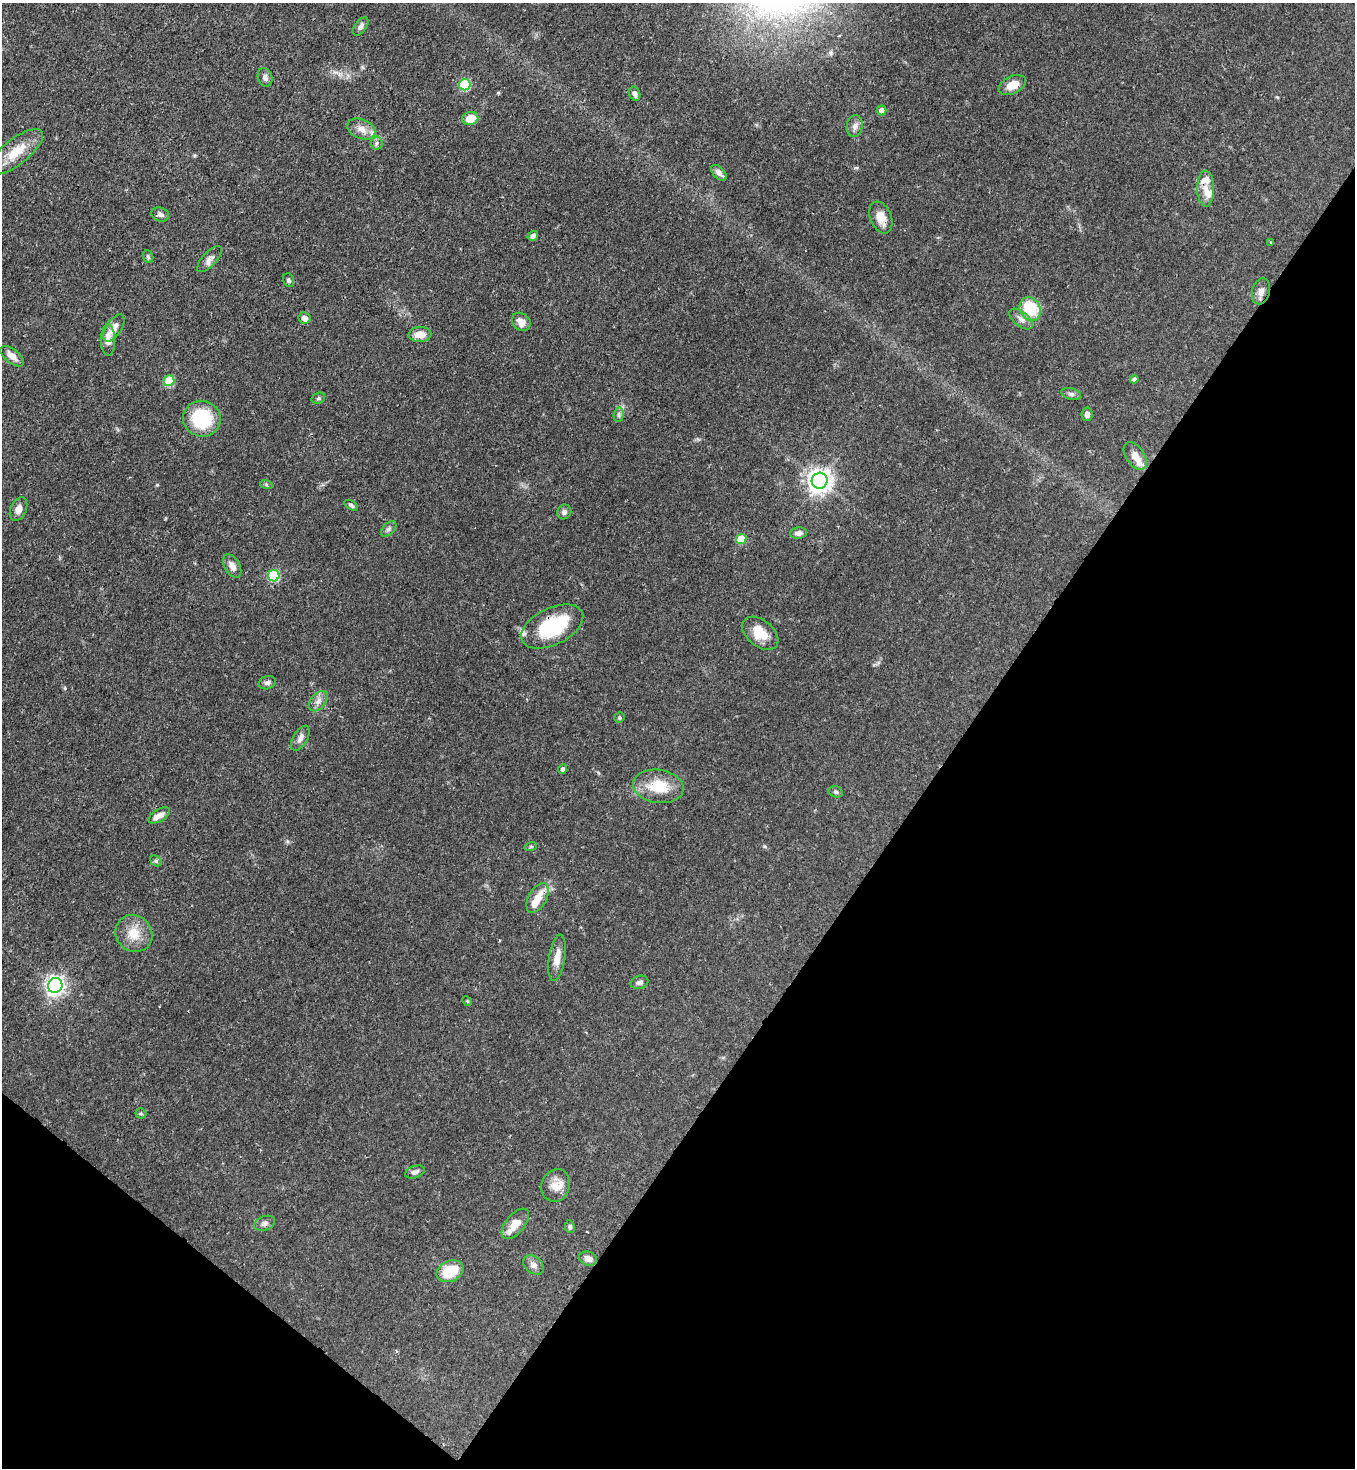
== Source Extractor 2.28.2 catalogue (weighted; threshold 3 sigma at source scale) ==
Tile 15 of 4 x 4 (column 3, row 4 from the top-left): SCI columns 2932-4284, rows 59-1524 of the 6003 x 5981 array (HDU 1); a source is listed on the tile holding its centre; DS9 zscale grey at full resolution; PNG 1357 x 1470 px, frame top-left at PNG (2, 3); each listed source drawn as its Kron ellipse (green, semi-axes under 4 px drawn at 4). Shown black and unused: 34% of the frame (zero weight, under 3 of 4 exposures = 7% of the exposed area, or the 3 px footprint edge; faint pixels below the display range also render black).
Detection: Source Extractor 2.28.2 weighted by HDU 2 'WHT'; one run over the whole footprint, this tile lists its part. Background 0.0602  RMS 0.0036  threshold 0.0162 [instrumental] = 3 sigma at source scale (4.5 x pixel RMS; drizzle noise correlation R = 1.50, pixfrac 1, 0.05/0.05 arcsec/px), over >= 5 px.
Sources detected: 82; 8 inside a brighter listed object's ellipse — not listed separately; the other 74 listed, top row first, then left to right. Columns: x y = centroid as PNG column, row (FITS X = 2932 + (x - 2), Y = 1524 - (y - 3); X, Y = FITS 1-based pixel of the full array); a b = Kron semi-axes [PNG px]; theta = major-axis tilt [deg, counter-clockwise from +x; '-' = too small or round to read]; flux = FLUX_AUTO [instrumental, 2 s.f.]
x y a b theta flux
361 26 10 6 52 1.3
265 77 9 7 -69 1.3
465 85 6 5 - 25
1012 85 14 8 26 4.8
635 94 7 5 -73 1.4
882 110 5 5 - 2
470 118 8 6 15 5.8
855 126 11 8 81 1.8
361 129 14 9 -23 3.1
377 143 6 6 - 0.88
16 152 33 13 39 8.7
719 173 9 5 -47 1.7
1206 189 18 8 -89 3.6
160 214 9 7 -18 1.5
881 217 16 10 -68 4.4
533 236 5 5 - 1.2
1271 242 3 3 - 0.38
148 257 6 5 - 0.61
209 259 16 7 47 2
289 280 7 5 -70 0.76
1261 291 13 8 73 2.3
1030 309 12 10 -66 17
305 318 6 5 - 1.5
1021 319 14 7 -39 2
521 322 10 8 -43 2.9
114 328 15 7 56 2.9
420 334 11 7 2 3.5
108 340 15 7 -90 3.7
12 356 14 7 -38 2.8
1134 379 4 4 - 0.94
169 381 5 5 - 16
1071 394 10 6 -15 1.1
318 398 7 5 21 0.62
1087 414 7 5 80 1.5
619 415 7 5 83 0.87
202 419 19 18 - 23
1135 456 15 9 -56 3.6
820 481 8 7 - 300
266 484 6 4 -20 0.47
351 505 7 4 -31 0.74
19 509 12 8 67 2.6
564 512 7 7 - 1.2
389 529 9 5 45 1
799 533 8 5 6 1.5
741 539 5 5 - 13
232 566 12 7 -60 2.3
274 576 5 5 - 27
552 627 33 18 25 24
760 633 21 13 -39 7.4
267 683 9 6 19 1
318 701 11 7 52 2
619 718 5 5 - 0.62
300 738 14 7 59 1.8
563 769 5 4 - 0.91
658 786 25 16 -8 11
836 792 7 5 -16 0.72
159 815 12 6 31 2.3
531 846 6 4 19 0.44
156 861 6 5 - 0.66
537 898 16 9 62 4.9
134 933 19 17 -46 6.9
557 958 23 8 81 3.9
640 982 9 6 21 1.2
55 985 7 7 - 160
467 1001 5 4 - 0.39
141 1113 5 5 - 0.52
415 1172 10 6 20 1.3
556 1185 16 14 71 4.4
264 1223 11 7 20 1.4
515 1224 18 9 51 4.3
570 1227 6 5 - 0.78
588 1259 9 7 -19 2.2
534 1265 12 8 -38 1.8
450 1271 14 10 26 11
Overlapping masked pixels (flux is a lower limit): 1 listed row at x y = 552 627